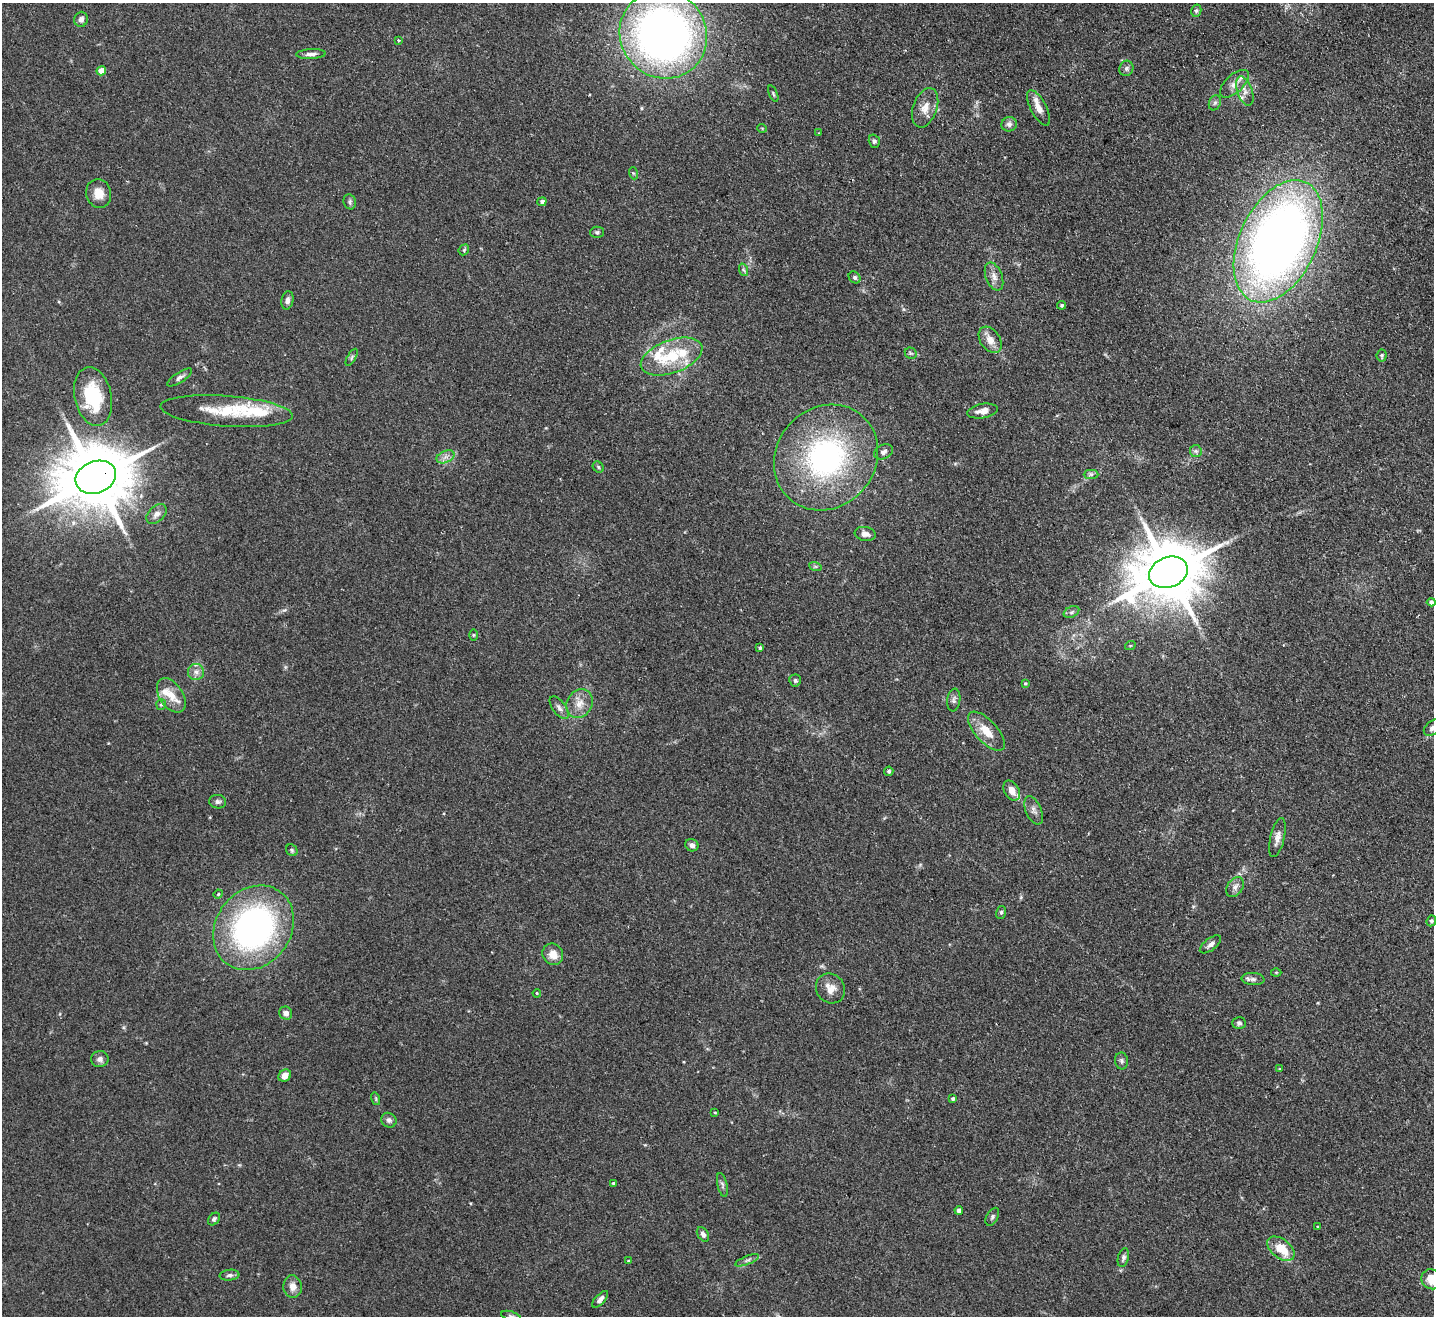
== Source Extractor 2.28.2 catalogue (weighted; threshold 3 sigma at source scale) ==
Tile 10 of 4 x 4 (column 2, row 3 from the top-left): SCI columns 1469-2900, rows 1514-2827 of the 5799 x 5790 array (HDU 1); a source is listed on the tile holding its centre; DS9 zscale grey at full resolution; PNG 1436 x 1318 px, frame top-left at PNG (2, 3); each listed source drawn as its Kron ellipse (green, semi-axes under 4 px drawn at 4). Shown black and unused: <1% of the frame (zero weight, under 2 of 3 exposures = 4% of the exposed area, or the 3 px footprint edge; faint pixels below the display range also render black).
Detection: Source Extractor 2.28.2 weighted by HDU 2 'WHT'; one run over the whole footprint, this tile lists its part. Background 0.11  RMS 0.0074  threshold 0.0335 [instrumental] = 3 sigma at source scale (4.5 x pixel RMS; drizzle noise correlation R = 1.50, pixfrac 1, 0.05/0.05 arcsec/px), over >= 5 px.
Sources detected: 114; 6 inside a brighter listed object's ellipse — not listed separately; the other 108 listed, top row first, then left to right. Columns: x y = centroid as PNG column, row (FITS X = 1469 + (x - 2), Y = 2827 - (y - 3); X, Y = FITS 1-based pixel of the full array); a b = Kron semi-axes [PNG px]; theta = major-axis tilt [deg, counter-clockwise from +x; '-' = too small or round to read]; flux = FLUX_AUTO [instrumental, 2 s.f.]
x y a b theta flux
1196 11 6 5 - 1.3
81 19 7 6 - 2.9
663 34 45 43 -51 450
398 40 3 3 - 2.4
311 54 15 5 2 3.2
1126 68 8 7 - 2
101 71 5 4 - 11
1234 84 18 9 43 5.7
1245 91 15 7 -71 4.9
773 94 8 3 -67 1
1215 103 8 6 68 1.6
925 108 20 12 70 8.2
1039 108 19 8 -62 7
1009 124 8 7 - 2.7
762 128 5 3 - 0.58
819 133 4 2 - 0.53
874 141 7 5 -74 1.4
633 173 6 4 -71 1
99 193 14 12 -76 8.9
350 202 8 6 -71 1.7
542 202 5 4 - 2
597 232 6 5 - 1.4
1278 241 65 38 65 590
464 250 6 4 48 1.1
744 270 6 4 -70 1.2
855 277 6 5 - 1.4
994 277 14 8 -68 4.5
287 300 9 6 79 2.4
1062 305 4 4 - 1.1
990 340 14 9 -56 6.9
911 353 6 5 - 1.2
1382 355 6 5 - 1.3
352 357 9 4 60 1.4
671 357 32 16 20 36
180 377 14 5 33 2.4
93 397 30 18 -78 40
226 411 66 15 -4 33
982 411 15 7 10 5.4
1196 451 6 6 - 1.7
883 452 10 7 27 2.6
446 457 9 6 24 3
826 457 55 49 48 150
598 467 6 5 - 0.99
1091 474 7 4 1 1.6
96 477 21 16 21 6800
156 514 12 7 43 3.9
865 534 10 7 -10 3.8
815 566 6 4 -18 1.3
1168 572 20 15 21 6000
1431 602 4 4 - 1.8
1071 612 8 5 27 1.7
473 635 6 4 90 0.74
1130 646 5 3 - 0.72
760 648 4 4 - 1.2
196 672 8 8 - 3.2
795 680 6 6 - 1.4
1025 683 4 3 - 0.74
171 695 19 11 -56 11
954 700 11 6 82 2.2
579 703 15 12 54 8.1
161 705 5 5 - 1.1
559 708 13 6 -54 3
1433 728 10 6 39 3.1
986 731 24 11 -48 12
889 771 4 4 - 1.2
1012 791 11 7 -61 7.2
218 802 8 6 -9 1.9
1034 810 15 7 -66 3.4
1277 838 20 7 77 4.6
692 845 7 6 - 2.6
292 850 6 5 - 1.1
1235 887 11 7 54 3.3
218 894 5 4 - 0.81
1001 912 6 5 - 1.3
1431 921 5 4 - 1.4
253 928 45 37 52 210
1210 944 12 6 37 2.8
553 954 11 10 - 7.7
1276 972 5 3 - 0.68
1253 979 11 6 -5 2.7
830 988 15 14 - 7.3
537 993 4 3 - 0.64
286 1013 7 6 - 3.7
1239 1023 6 6 - 1.7
100 1059 9 8 - 3.1
1122 1061 8 6 -81 1.9
1280 1069 3 3 - 0.59
285 1076 6 5 - 5.4
376 1099 6 4 -72 0.94
953 1099 4 4 - 1.1
715 1112 4 2 - 0.55
389 1120 8 7 - 2.2
613 1183 4 3 - 1
722 1185 12 5 -77 1.8
959 1210 4 4 - 3.5
992 1217 10 5 62 1.7
214 1219 7 5 47 1.7
1317 1227 3 3 - 1.4
703 1234 8 5 -56 2.3
1281 1249 16 9 -37 17
1123 1258 9 5 75 2
747 1260 12 4 21 2.1
628 1261 4 3 - 0.78
229 1275 10 5 6 1.9
1432 1279 11 10 - 14
293 1287 11 9 -83 5.3
600 1299 10 5 47 3.2
511 1316 10 4 -17 1.7
Overlapping masked pixels (flux is a lower limit): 1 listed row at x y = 96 477
Isophote crosses this tile's border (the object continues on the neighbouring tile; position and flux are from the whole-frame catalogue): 4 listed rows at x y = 663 34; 1433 728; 1432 1279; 511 1316